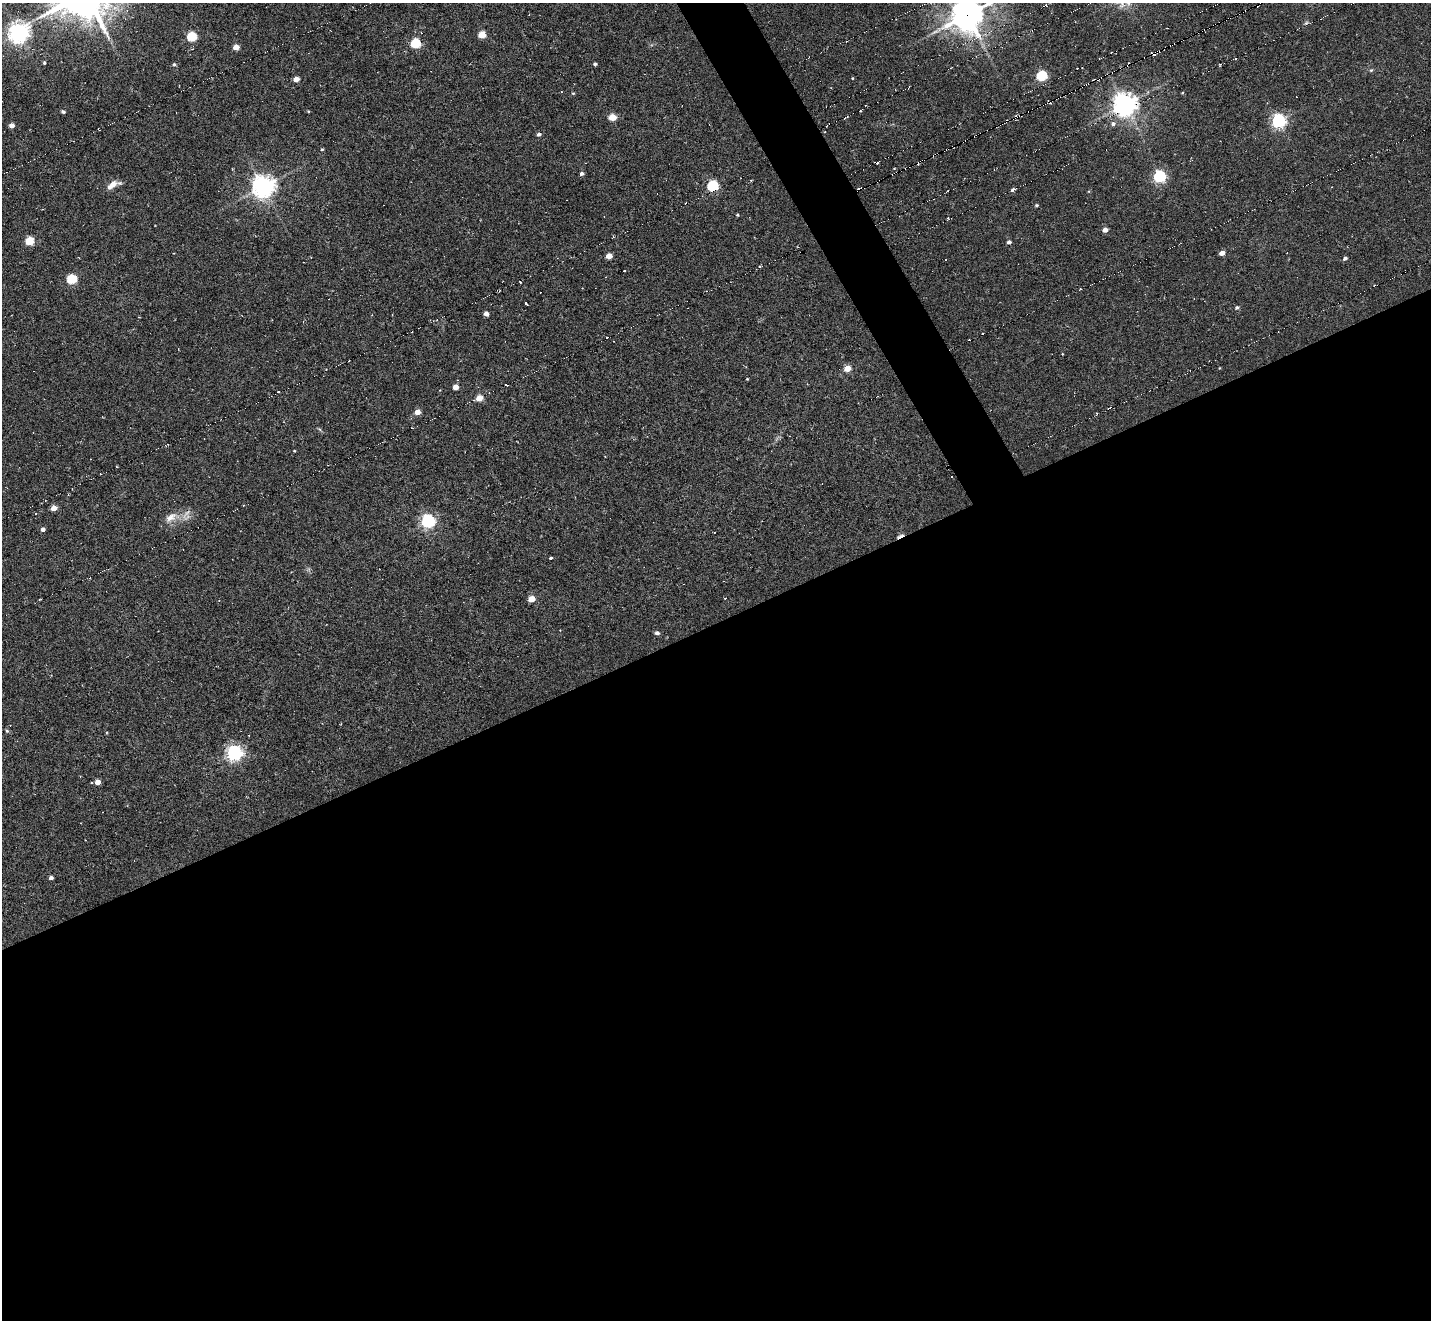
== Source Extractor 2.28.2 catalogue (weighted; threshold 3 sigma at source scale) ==
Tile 15 of 4 x 4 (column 3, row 4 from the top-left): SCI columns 2889-4317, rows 296-1613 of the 5747 x 5738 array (HDU 1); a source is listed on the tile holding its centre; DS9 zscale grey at full resolution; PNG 1433 x 1322 px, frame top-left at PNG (2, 3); no overlay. Shown black and unused: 55% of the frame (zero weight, under 6 of 11 exposures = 2% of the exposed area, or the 3 px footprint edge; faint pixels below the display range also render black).
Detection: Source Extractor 2.28.2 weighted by HDU 2 'WHT'; one run over the whole footprint, this tile lists its part. Background -0.42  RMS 0.008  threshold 0.0326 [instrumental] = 3 sigma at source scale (4.09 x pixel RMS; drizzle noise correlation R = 1.36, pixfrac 0.8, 0.05/0.05 arcsec/px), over >= 5 px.
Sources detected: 116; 1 too faint to see at this stretch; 31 cosmic-ray / hot-pixel residue — not listed; the other 84 listed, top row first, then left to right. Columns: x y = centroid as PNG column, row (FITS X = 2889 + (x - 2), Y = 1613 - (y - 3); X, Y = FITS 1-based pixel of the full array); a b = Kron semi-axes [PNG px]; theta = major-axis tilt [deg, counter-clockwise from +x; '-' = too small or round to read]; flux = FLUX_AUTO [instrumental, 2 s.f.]
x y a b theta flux
1046 5 4 2 - 1
127 10 5 5 - 1.4
967 15 12 10 30 1300
1306 22 6 4 22 1.3
18 33 7 7 - 500
482 35 5 4 - 21
192 37 5 5 - 46
415 43 5 5 - 54
236 47 5 4 - 9.4
1154 53 5 3 - 4
44 63 4 3 - 1.1
174 64 5 5 - 1.4
595 64 4 3 - 1.4
1077 68 2 2 - 0.53
1371 70 6 3 44 0.85
1042 76 5 5 - 65
852 78 4 3 - 0.59
296 79 4 4 - 9
573 93 4 4 - 0.83
1182 93 4 3 - 0.58
865 105 2 2 - 0.55
1125 105 7 7 - 760
308 111 3 3 - 0.64
63 112 4 4 - 1.5
612 117 5 4 - 18
1279 121 6 6 - 200
1113 124 7 6 - 2.7
11 125 4 4 - 5.3
539 134 5 4 - 2.3
322 149 3 3 - 0.8
947 149 3 2 - 3.6
877 162 3 3 - 3.4
894 168 3 2 - 0.59
582 174 4 4 - 2
1159 176 6 5 - 120
113 184 17 8 25 6.9
713 186 5 5 - 75
263 187 7 7 - 620
1013 189 5 3 - 2.3
1037 205 4 4 - 1.1
737 215 3 3 - 0.76
1105 230 4 4 - 5.6
30 241 5 5 - 32
1009 242 5 4 - 2.5
1222 253 4 4 - 7.1
609 256 5 4 - 11
1345 258 5 4 - 2.2
946 259 3 3 - 1.5
759 266 3 3 - 1.1
624 271 2 2 - 0.62
72 279 5 5 - 47
520 282 3 2 - 0.51
526 304 4 3 - 1.3
1237 308 5 5 - 1.5
486 314 4 4 - 4.4
606 337 2 2 - 1.1
968 340 3 2 - 0.95
847 368 5 4 - 13
1219 368 4 3 - 0.46
747 379 3 2 - 0.59
506 385 4 2 - 0.95
455 387 4 4 - 8.2
278 392 3 2 - 1.2
479 398 5 4 - 12
417 412 5 4 - 8.1
319 429 6 4 -69 1
294 451 3 3 - 0.64
116 466 2 2 - 0.66
244 505 3 2 - 0.65
53 508 5 4 - 7.4
171 517 21 11 26 8.8
428 521 6 6 - 180
43 529 4 4 - 2.8
900 536 13 4 27 3.2
551 558 3 3 - 1.1
723 581 3 2 - 0.41
725 598 3 2 - 1.9
531 599 5 4 - 14
657 633 5 5 - 2.3
7 731 5 5 - 1.1
234 753 6 6 - 280
98 782 4 4 - 7.3
91 783 3 2 - 0.94
51 878 4 3 - 2.4
Overlapping masked pixels (flux is a lower limit): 4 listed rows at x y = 967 15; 1154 53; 947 149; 900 536
Isophote crosses this tile's border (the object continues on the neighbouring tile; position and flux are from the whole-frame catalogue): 1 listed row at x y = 967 15